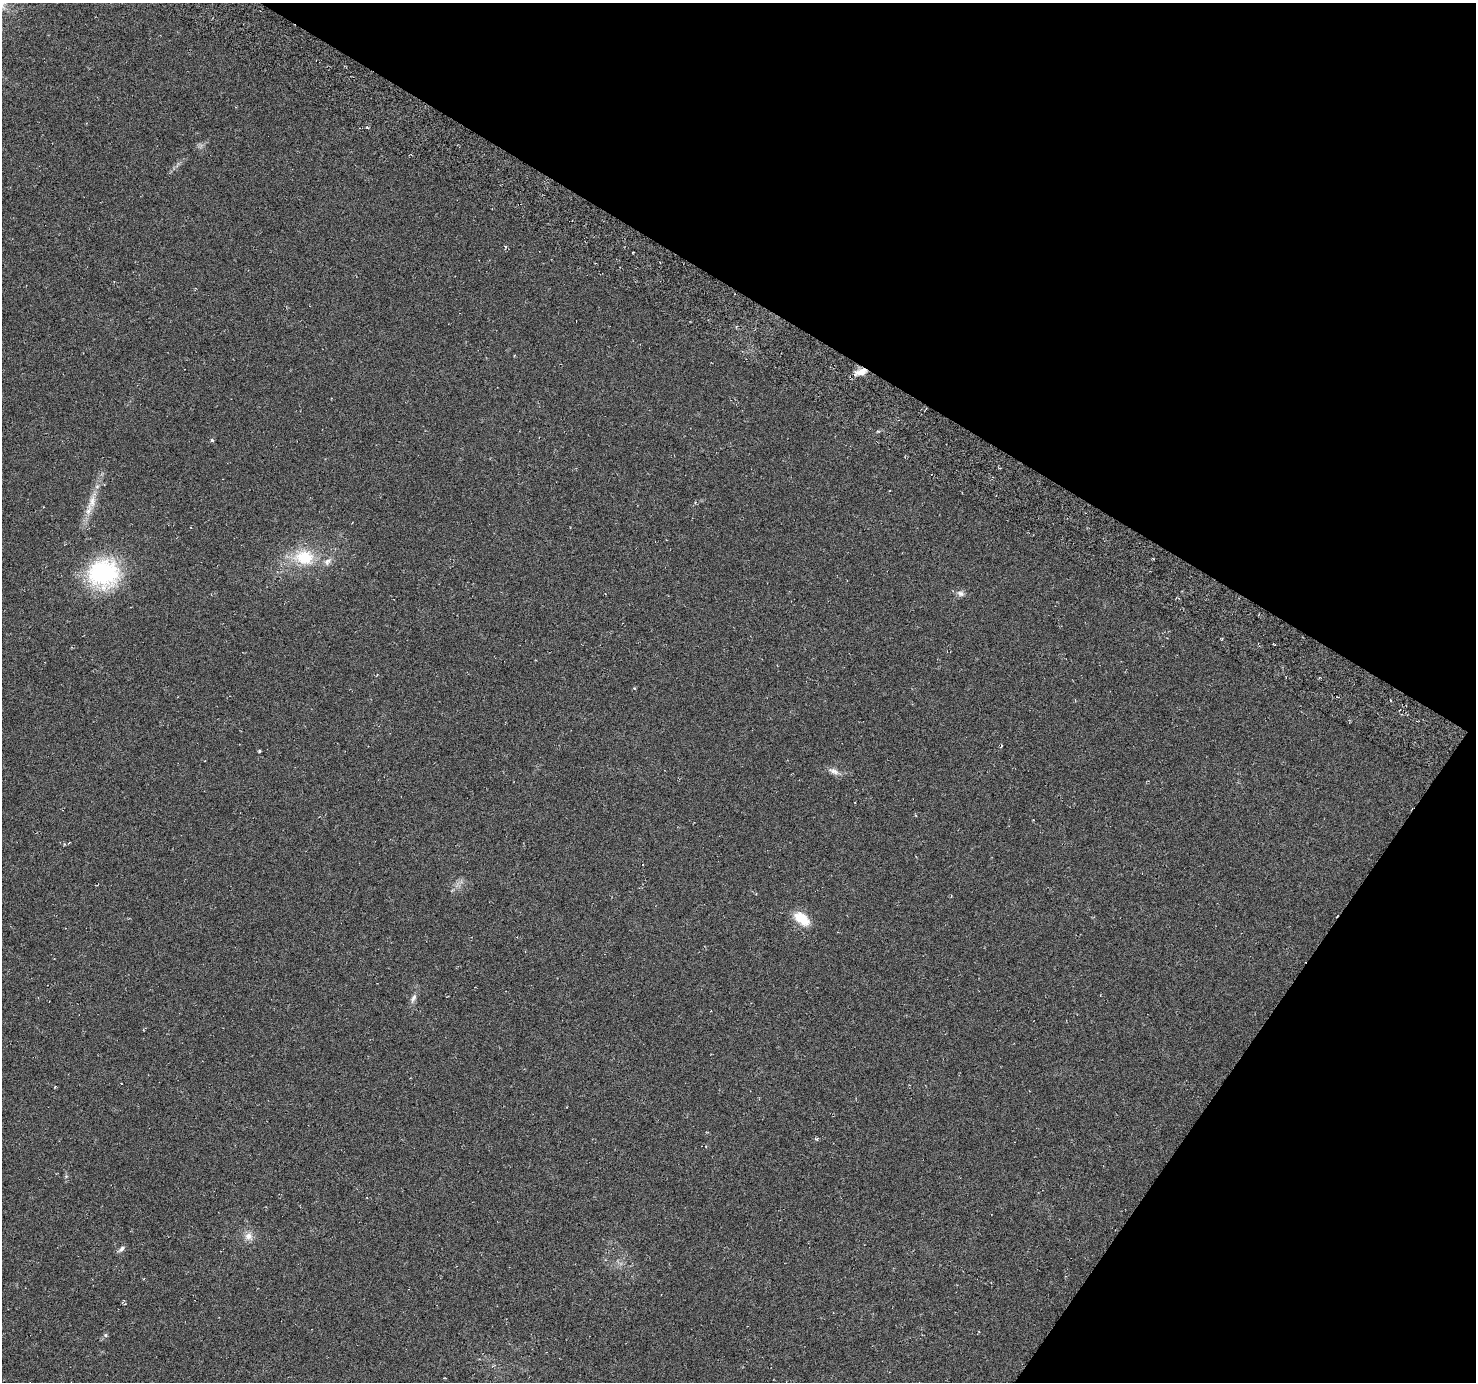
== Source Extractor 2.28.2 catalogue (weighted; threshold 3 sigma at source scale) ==
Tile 8 of 4 x 4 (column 4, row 2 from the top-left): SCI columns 4458-5931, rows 2999-4378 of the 5972 x 6063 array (HDU 1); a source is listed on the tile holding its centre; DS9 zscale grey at full resolution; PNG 1478 x 1384 px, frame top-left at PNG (2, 3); no overlay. Shown black and unused: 29% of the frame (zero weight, under 3 of 6 exposures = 3% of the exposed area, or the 3 px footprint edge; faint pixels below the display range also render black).
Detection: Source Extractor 2.28.2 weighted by HDU 2 'WHT'; one run over the whole footprint, this tile lists its part. Background -0.00391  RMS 0.0056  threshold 0.0231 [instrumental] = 3 sigma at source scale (4.09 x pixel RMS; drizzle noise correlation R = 1.36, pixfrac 0.8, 0.0396/0.0396 arcsec/px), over >= 5 px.
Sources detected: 22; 1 cosmic-ray / hot-pixel residue — not listed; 1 inside a brighter listed object's ellipse — not listed separately; the other 20 listed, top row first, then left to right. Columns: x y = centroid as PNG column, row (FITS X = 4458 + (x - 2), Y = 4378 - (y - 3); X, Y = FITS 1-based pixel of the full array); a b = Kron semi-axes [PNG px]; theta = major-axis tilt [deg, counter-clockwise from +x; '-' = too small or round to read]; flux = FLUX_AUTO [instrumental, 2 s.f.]
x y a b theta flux
367 128 4 3 - 0.46
505 247 4 4 - 0.58
861 372 16 8 19 4.9
212 440 5 4 - 0.7
92 501 20 9 79 6.3
695 503 5 4 - 0.62
304 557 30 22 -7 21
104 573 27 24 12 69
960 593 10 7 -14 2.2
634 688 5 3 - 0.39
1390 700 3 2 - 0.39
259 751 3 3 - 0.71
833 771 16 7 -22 2.9
802 919 21 12 -38 11
413 998 14 6 68 2.3
55 1087 3 3 - 0.45
816 1139 6 4 -42 0.76
249 1236 11 10 - 3.7
121 1249 10 5 40 1.7
105 1335 6 5 - 0.83
Overlapping masked pixels (flux is a lower limit): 1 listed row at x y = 861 372